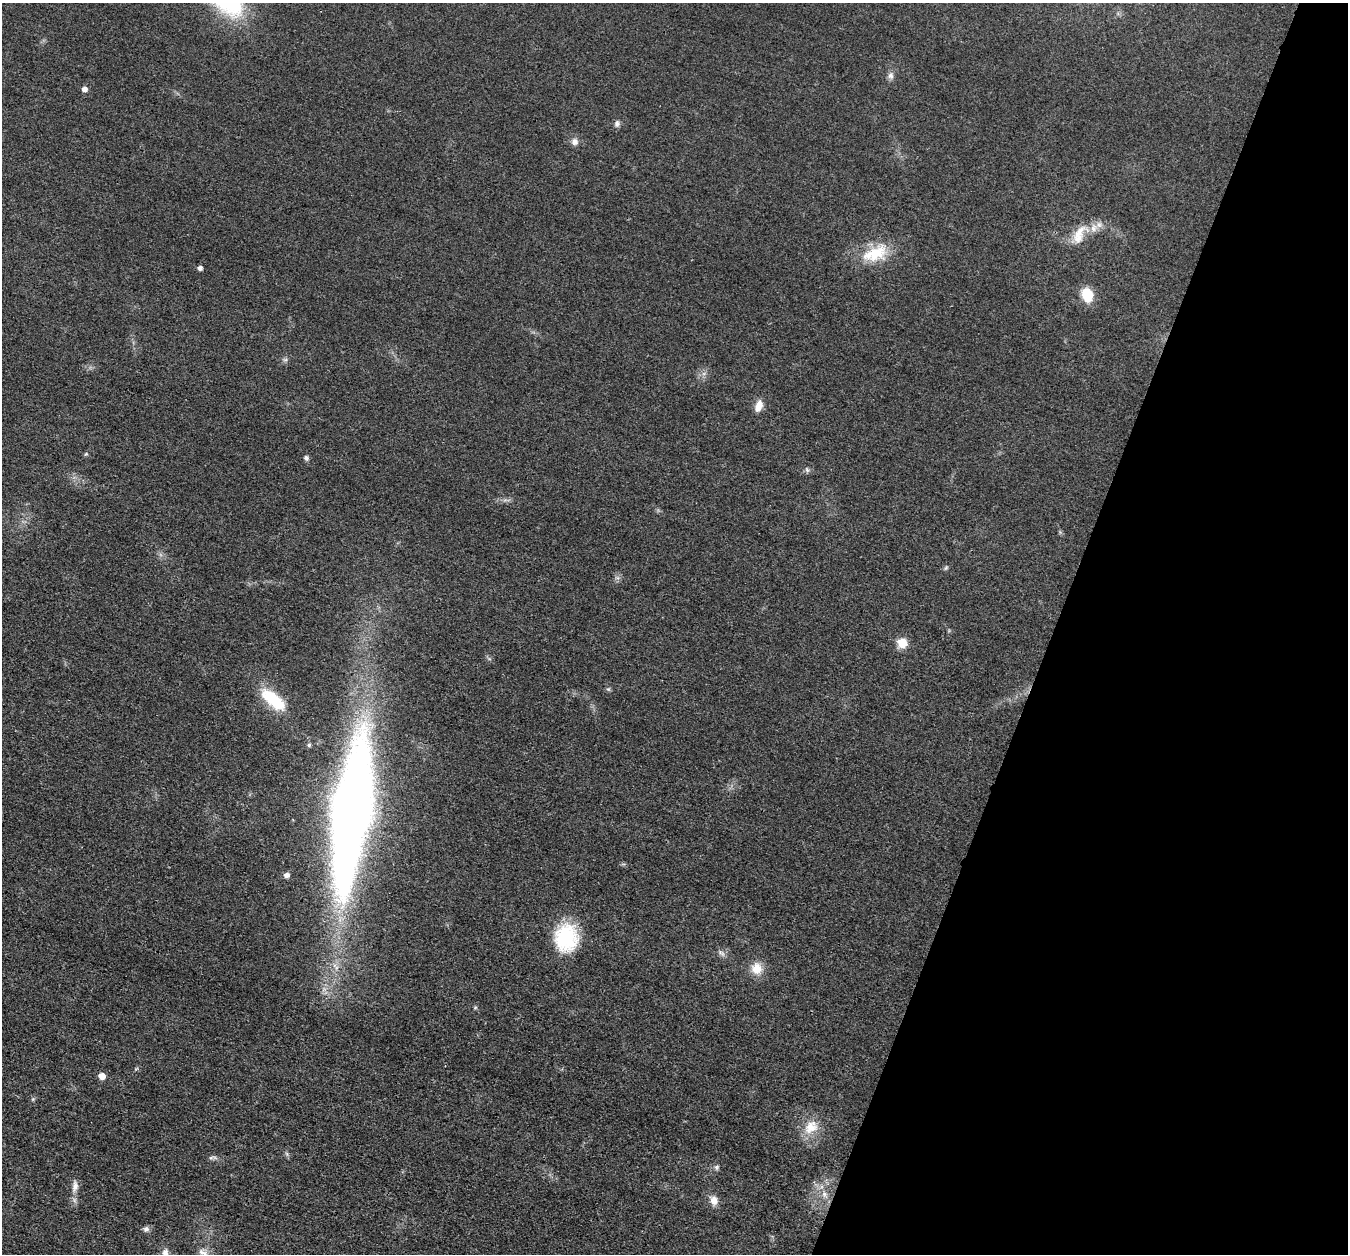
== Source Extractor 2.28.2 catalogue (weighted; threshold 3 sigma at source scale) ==
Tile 8 of 4 x 4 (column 4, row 2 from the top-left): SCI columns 4039-5384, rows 2639-3890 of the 5390 x 5407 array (HDU 1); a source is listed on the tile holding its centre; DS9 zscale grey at full resolution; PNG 1350 x 1256 px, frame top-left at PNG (2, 3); no overlay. Shown black and unused: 22% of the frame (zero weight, under 3 of 4 exposures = <1% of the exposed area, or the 3 px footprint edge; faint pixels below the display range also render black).
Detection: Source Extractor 2.28.2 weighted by HDU 2 'WHT'; one run over the whole footprint, this tile lists its part. Background 0.0314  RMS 0.0049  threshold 0.0219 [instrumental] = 3 sigma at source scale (4.5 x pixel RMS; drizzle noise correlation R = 1.50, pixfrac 1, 0.05/0.05 arcsec/px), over >= 5 px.
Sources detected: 34; all 34 listed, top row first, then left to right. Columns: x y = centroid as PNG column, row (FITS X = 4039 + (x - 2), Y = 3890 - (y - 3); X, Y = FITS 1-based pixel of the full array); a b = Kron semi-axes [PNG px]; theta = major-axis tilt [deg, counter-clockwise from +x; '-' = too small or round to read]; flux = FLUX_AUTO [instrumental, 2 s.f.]
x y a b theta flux
890 76 10 8 -79 1.9
84 89 5 5 - 2.6
617 124 9 7 67 1.7
575 142 9 9 - 2.5
1099 225 10 8 -45 3
1079 234 32 15 62 10
875 254 37 18 18 18
200 268 4 4 - 1.7
1087 295 14 11 -73 12
285 360 7 4 18 0.87
759 406 15 8 71 4.9
86 454 5 4 - 0.61
306 458 7 6 - 1.2
807 470 7 4 -46 0.99
946 568 6 5 - 0.74
902 643 6 6 - 17
273 699 31 13 -39 20
309 745 5 5 - 0.9
352 812 136 32 82 560
286 875 6 5 - 2.2
566 938 30 25 87 33
722 953 11 4 -35 1.5
756 968 16 15 - 6.9
102 1076 5 5 - 5
811 1127 22 17 42 9.7
287 1154 7 4 -71 0.86
211 1158 9 3 21 0.81
717 1167 7 6 - 1.1
75 1186 17 8 84 3.5
824 1194 7 6 - 1.7
714 1200 12 9 -83 4
146 1229 8 7 - 1.6
165 1252 11 9 76 2.7
203 1252 15 8 -21 3
Overlapping masked pixels (flux is a lower limit): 1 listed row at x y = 352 812
Isophote crosses this tile's border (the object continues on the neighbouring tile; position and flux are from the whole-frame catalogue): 1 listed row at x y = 165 1252